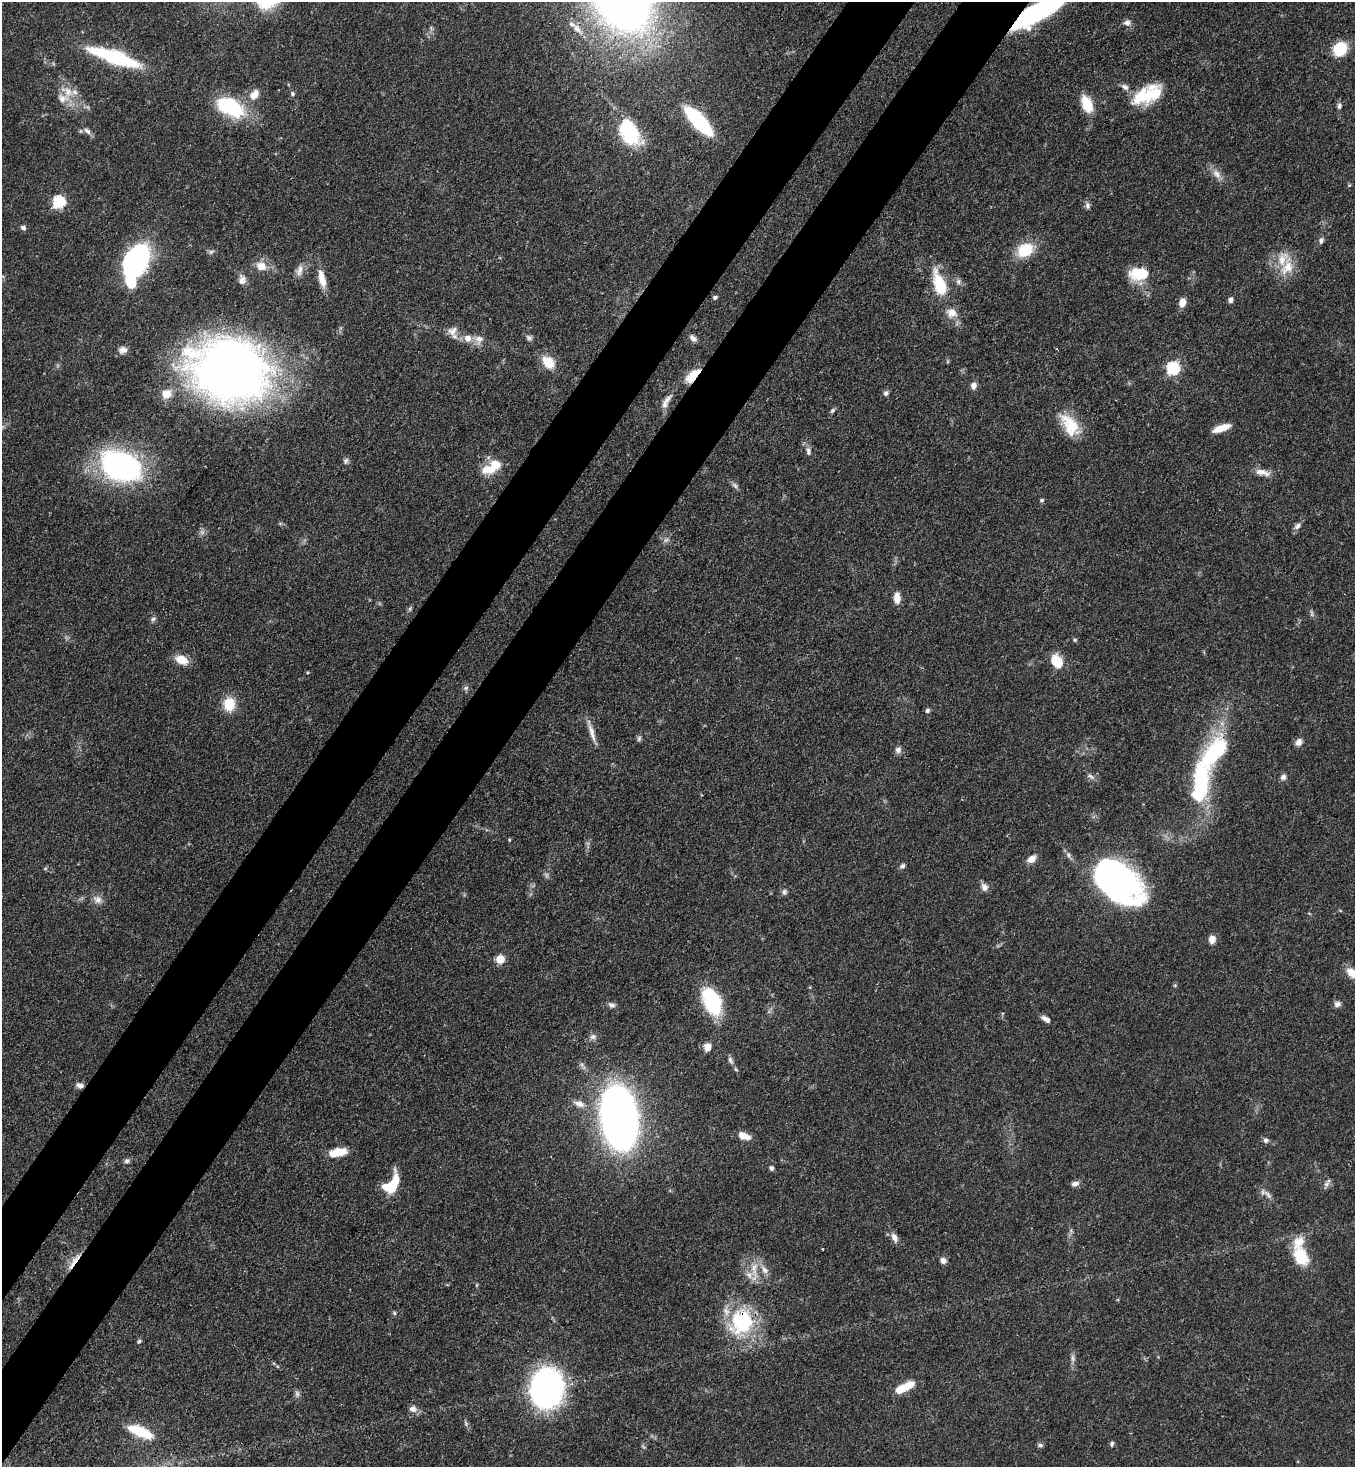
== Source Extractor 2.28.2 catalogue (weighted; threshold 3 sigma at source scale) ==
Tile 7 of 4 x 4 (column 3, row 2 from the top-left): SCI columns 3068-4420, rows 2988-4452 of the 5996 x 5974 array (HDU 1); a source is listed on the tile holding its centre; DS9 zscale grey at full resolution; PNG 1357 x 1469 px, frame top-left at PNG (2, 2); no overlay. Shown black and unused: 9% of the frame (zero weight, under 3 of 4 exposures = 7% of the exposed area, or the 3 px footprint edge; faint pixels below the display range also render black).
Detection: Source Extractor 2.28.2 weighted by HDU 2 'WHT'; one run over the whole footprint, this tile lists its part. Background 0.0681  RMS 0.0035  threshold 0.0158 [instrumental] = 3 sigma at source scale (4.5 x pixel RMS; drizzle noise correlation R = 1.50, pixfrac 1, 0.05/0.05 arcsec/px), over >= 5 px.
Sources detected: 145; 2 too faint to see at this stretch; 3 inside a brighter object's white glare — not listed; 9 inside a brighter listed object's ellipse — not listed separately; the other 131 listed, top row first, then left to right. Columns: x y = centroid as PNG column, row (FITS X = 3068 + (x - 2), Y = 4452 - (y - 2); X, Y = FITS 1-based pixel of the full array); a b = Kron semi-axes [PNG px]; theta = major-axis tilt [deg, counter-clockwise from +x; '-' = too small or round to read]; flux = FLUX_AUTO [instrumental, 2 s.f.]
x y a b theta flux
626 8 16 13 80 65
1037 12 52 15 30 60
1127 23 9 8 - 1.6
577 28 18 8 -51 3
1340 49 11 10 - 15
115 57 48 12 -19 38
1125 87 11 6 -34 1.6
67 91 23 15 -38 6.7
292 94 6 5 - 0.66
1147 94 35 18 26 16
254 95 15 10 54 4
1087 104 16 9 -65 10
1339 106 7 5 87 1
229 107 33 18 -26 25
698 121 32 10 -47 40
87 131 11 7 -40 1.7
629 132 37 22 -58 22
1217 174 15 9 -52 2.9
58 202 6 6 - 46
1088 205 9 6 -84 1.2
23 228 8 6 -32 1
1321 240 9 6 73 1.1
1025 250 19 14 30 12
211 252 8 5 21 0.81
132 263 16 11 -63 59
261 266 14 11 -28 4.3
1287 267 26 15 63 8.1
300 270 16 8 79 2.6
1139 274 18 11 1 15
322 279 22 8 -76 5
131 280 21 9 -76 15
242 280 13 9 88 2.1
958 281 8 5 -84 1
940 285 24 11 -72 16
715 297 5 4 - 0.92
1230 300 7 5 84 1.2
1182 303 9 7 78 3.3
952 312 11 11 - 3.9
452 331 14 12 33 3.1
468 338 10 8 -12 2.9
529 338 9 6 -35 1.1
693 338 11 6 -46 1.5
479 339 13 11 73 2.9
123 350 11 9 14 2
548 362 15 11 -47 7.5
1173 368 6 6 - 50
230 370 77 60 -16 260
692 375 23 10 47 6.3
973 385 8 7 - 1.8
886 393 7 5 49 1.1
666 401 24 7 59 2.9
832 411 7 5 57 0.72
1070 425 34 17 -54 11
1221 428 20 7 20 5
808 451 11 6 -83 1.4
346 461 9 6 85 0.99
120 466 40 28 -25 81
489 470 21 11 2 6.3
1263 472 22 8 -12 3.3
735 485 10 6 -45 1.2
1042 500 5 5 - 0.54
1297 526 10 6 39 1.5
202 532 7 7 - 1.1
666 540 7 6 - 1.1
897 598 12 7 -88 3.4
410 608 7 5 69 0.66
153 619 8 5 12 0.86
1075 640 6 5 - 0.52
181 660 14 9 -22 5.9
1057 661 14 10 -59 8.8
308 672 4 2 - 0.33
466 688 8 6 17 0.93
229 704 16 13 89 7.7
927 710 6 5 - 0.84
592 732 36 5 -72 3.5
639 738 8 5 74 0.8
1299 742 10 8 65 1.9
898 750 8 8 - 1.4
1214 752 50 23 52 33
1091 776 12 6 -30 1.3
1283 777 8 7 - 1.3
1200 784 42 17 84 40
509 840 5 3 - 0.35
1032 859 10 7 38 3.4
902 866 8 6 43 0.98
1116 880 53 28 -41 120
984 887 10 8 -64 1.9
784 892 8 7 - 0.99
98 899 14 9 -36 2.4
1340 910 5 3 - 0.34
1212 939 8 7 - 2.9
500 959 9 9 - 3.9
1351 973 15 10 -52 3.6
1175 985 6 4 44 0.44
712 1002 24 13 -67 34
1337 1004 9 7 19 1.3
611 1005 9 6 -24 1.3
1046 1019 11 5 -35 2
593 1037 10 8 13 1.4
707 1047 9 8 - 2.9
730 1060 10 6 -72 1.2
80 1085 9 6 -15 1.8
579 1104 16 9 -20 3.1
619 1118 37 20 -83 360
744 1136 14 8 -20 4
1266 1140 7 7 - 1.2
338 1152 20 9 10 6.2
127 1161 8 6 17 0.98
771 1168 6 6 - 0.86
1075 1183 10 6 10 1.5
1326 1184 9 7 33 1.4
392 1186 20 12 67 11
1267 1194 19 6 -43 2.1
894 1237 12 7 -64 2.2
1301 1257 26 17 -62 12
74 1261 28 5 55 3.7
943 1261 7 7 - 1.6
754 1269 25 9 88 5
764 1270 14 8 -52 2.7
476 1285 6 4 90 0.38
394 1313 6 5 - 0.53
741 1321 35 29 65 30
139 1341 6 5 - 0.59
1073 1358 11 6 -78 1.4
547 1388 27 23 80 130
901 1389 15 7 29 8.1
413 1409 11 9 -12 2
466 1423 8 4 -81 0.69
140 1432 29 10 -23 13
1112 1444 7 5 81 0.8
1040 1445 8 6 -14 0.77
Overlapping masked pixels (flux is a lower limit): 7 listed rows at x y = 1037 12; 132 263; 1139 274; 692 375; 80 1085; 74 1261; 741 1321
Isophote crosses this tile's border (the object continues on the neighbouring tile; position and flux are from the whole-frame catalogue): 2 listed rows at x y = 1037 12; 1351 973